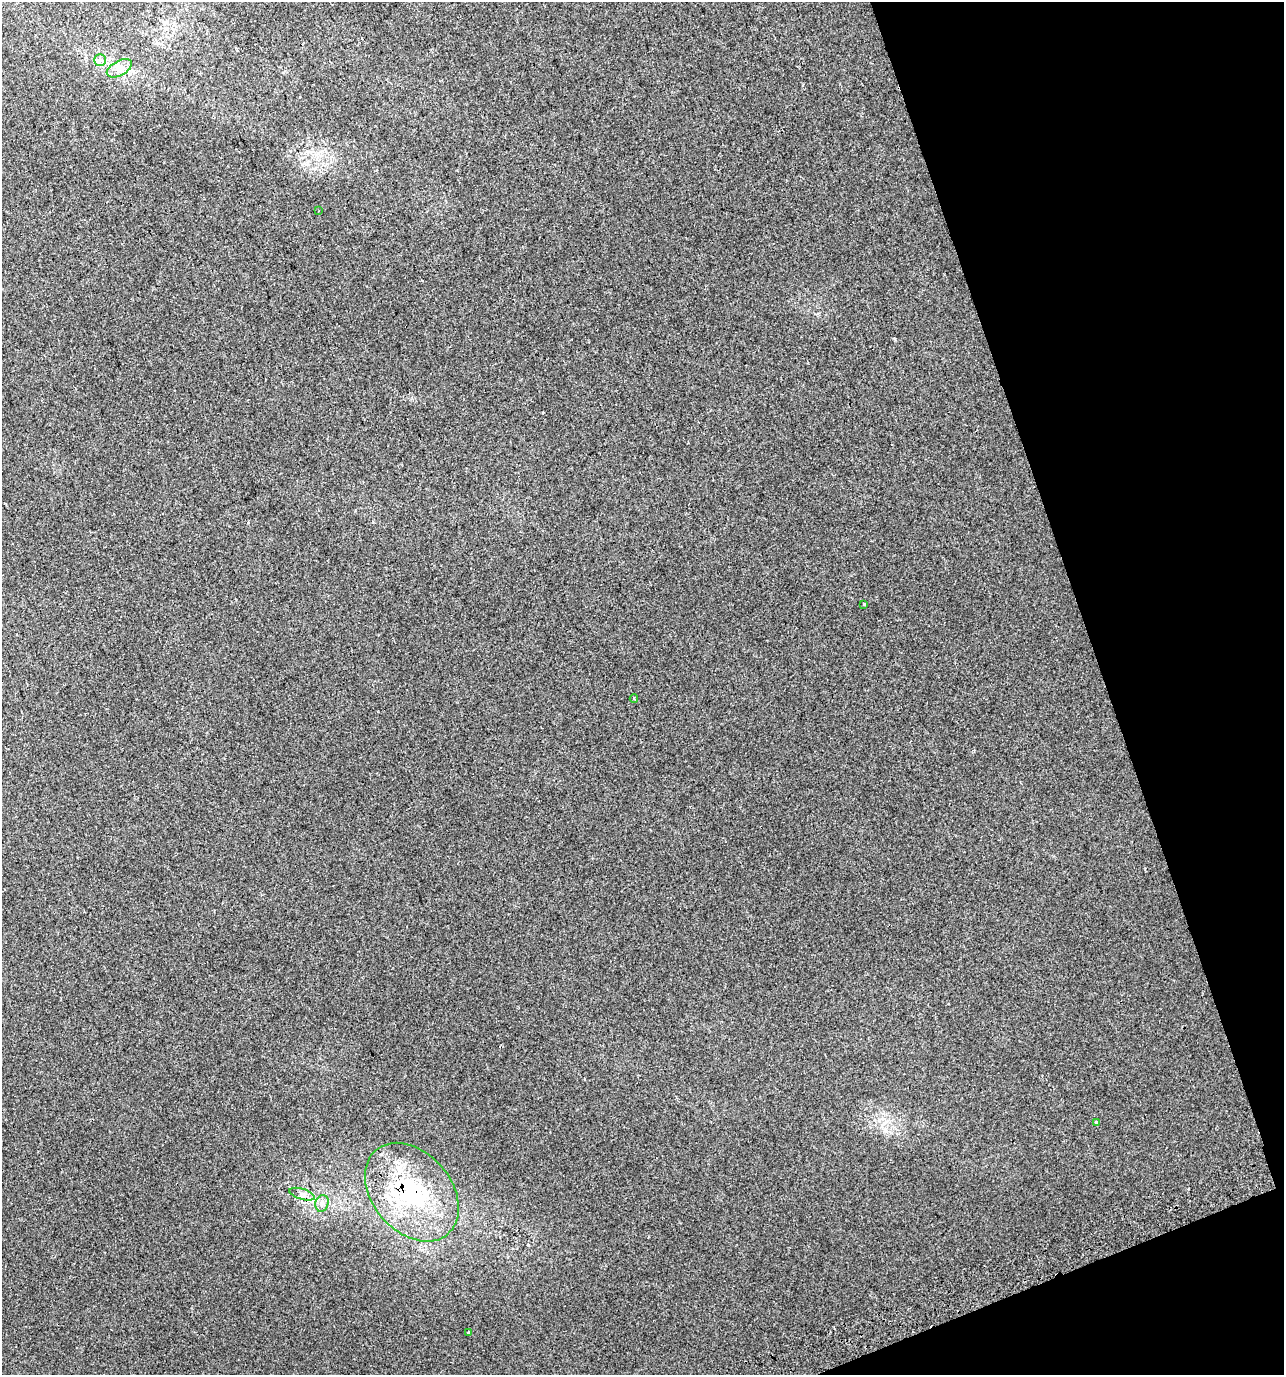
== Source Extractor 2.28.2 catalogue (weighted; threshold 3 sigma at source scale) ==
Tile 12 of 4 x 4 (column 4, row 3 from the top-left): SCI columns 3988-5269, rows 1413-2785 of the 5358 x 5574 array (HDU 1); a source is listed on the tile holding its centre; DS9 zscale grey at full resolution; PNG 1286 x 1377 px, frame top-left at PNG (2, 2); each listed source drawn as its Kron ellipse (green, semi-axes under 4 px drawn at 4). Shown black and unused: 17% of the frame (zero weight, under 2 of 3 exposures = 2% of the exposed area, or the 3 px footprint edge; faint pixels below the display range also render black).
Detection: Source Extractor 2.28.2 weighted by HDU 2 'WHT'; one run over the whole footprint, this tile lists its part. Background 0.00367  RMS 0.0038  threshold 0.0171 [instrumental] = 3 sigma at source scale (4.5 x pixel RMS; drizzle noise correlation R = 1.50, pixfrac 1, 0.0396/0.0396 arcsec/px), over >= 5 px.
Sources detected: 13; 2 cosmic-ray / hot-pixel residue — neither listed nor drawn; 1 inside a brighter listed object's ellipse — not listed separately; the other 10 listed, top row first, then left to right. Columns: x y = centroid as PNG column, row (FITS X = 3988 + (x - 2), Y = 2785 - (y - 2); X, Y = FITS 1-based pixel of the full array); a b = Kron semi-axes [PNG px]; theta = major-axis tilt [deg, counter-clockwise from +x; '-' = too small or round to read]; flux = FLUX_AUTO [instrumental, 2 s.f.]
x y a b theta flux
100 60 6 6 - 1.2
119 68 14 7 28 2.9
319 211 2 2 - 0.32
864 604 4 2 - 0.56
634 699 4 3 - 0.39
1096 1123 3 3 - 1.5
412 1192 55 39 -50 45
302 1194 13 5 -17 1.8
322 1203 8 6 76 1.4
468 1332 4 3 - 1.7
Overlapping masked pixels (flux is a lower limit): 1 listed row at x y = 412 1192
Unlisted compact peaks at least as high as the median listed source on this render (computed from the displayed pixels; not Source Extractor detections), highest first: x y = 895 339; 248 523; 543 412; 373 522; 457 170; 1053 856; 803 85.